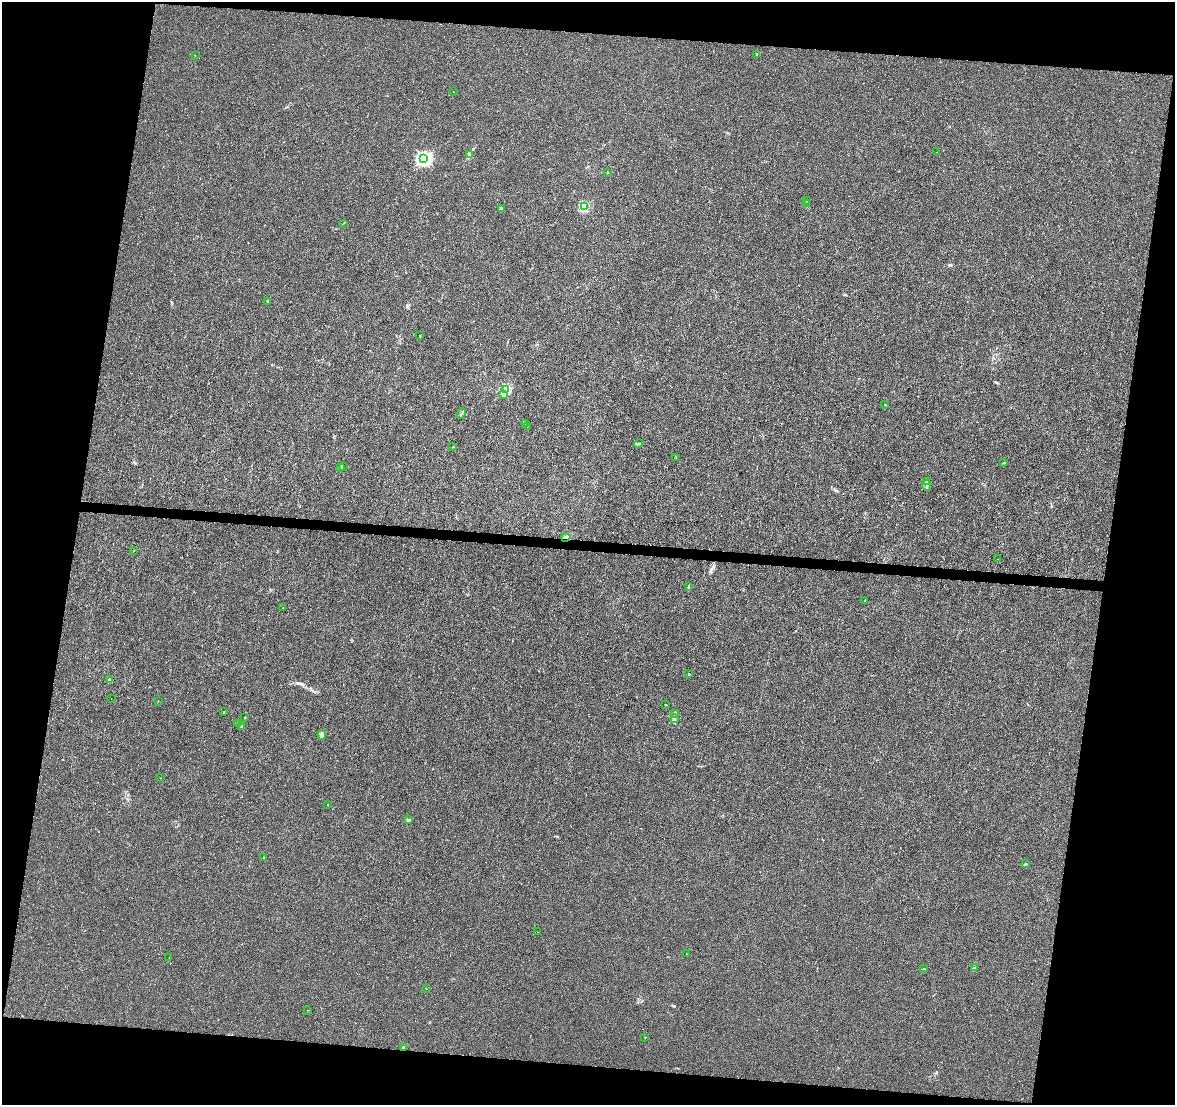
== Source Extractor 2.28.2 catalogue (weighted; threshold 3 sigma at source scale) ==
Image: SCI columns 1-4692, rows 228-4639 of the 4700 x 4923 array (HDU 1 of 3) = the unmasked area's bounding box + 8 px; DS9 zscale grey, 4 x 4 block average (1 PNG px = mean of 4 x 4 image px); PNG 1177 x 1107 px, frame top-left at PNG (2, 2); each listed source drawn as its Kron ellipse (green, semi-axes under 4 px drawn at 4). Shown black and unused: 19% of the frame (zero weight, under 3 of 4 exposures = <1% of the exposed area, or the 3 px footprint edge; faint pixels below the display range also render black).
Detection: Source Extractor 2.28.2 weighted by HDU 2 'WHT'. Background 0.00168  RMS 0.0028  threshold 0.0124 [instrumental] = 3 sigma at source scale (4.5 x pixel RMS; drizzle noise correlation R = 1.50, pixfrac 1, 0.0396/0.0396 arcsec/px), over >= 5 px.
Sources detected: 65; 2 coinciding with a brighter row at this scale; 3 inside a brighter listed object's ellipse — not listed separately; the other 60 listed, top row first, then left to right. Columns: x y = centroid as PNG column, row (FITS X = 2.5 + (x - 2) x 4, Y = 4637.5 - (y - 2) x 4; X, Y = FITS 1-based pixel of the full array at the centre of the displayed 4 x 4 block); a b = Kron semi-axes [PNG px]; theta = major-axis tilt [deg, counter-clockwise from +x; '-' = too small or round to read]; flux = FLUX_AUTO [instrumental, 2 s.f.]
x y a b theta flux
757 54 4 2 - 1.7
195 55 2 2 - 1
453 92 2 2 - 0.45
936 152 2 2 - 0.27
469 155 3 3 - 4.2
423 159 2 2 - 310
607 172 2 2 - 0.49
807 201 2 2 - 0.52
806 203 2 2 - 0.5
584 206 2 2 - 81
501 209 3 2 - 2.4
343 223 2 2 - 0.42
268 301 2 2 - 1.6
420 336 2 2 - 2.5
505 389 2 2 - 15
504 395 4 2 - 2.8
885 405 2 2 - 2.1
461 414 5 2 - 1.9
525 424 2 2 - 0.42
527 426 2 2 - 0.42
639 443 4 2 - 1.8
453 447 2 2 - 0.6
676 457 2 2 - 0.41
1004 463 3 2 - 1.1
343 466 2 2 - 0.52
340 468 3 2 - 1.9
926 482 3 2 - 1.5
927 486 5 2 - 1.3
566 537 4 2 - 3.8
134 550 2 2 - 0.3
998 559 2 2 - 1
688 586 2 2 - 1.1
865 600 3 2 - 0.71
283 608 2 2 - 0.53
689 674 2 2 - 4.4
109 679 2 2 - 1.1
111 699 2 2 - 4.7
158 701 2 2 - 0.48
666 704 2 2 - 0.51
224 712 2 2 - 0.94
675 713 4 2 - 2.4
245 717 2 2 - 1.1
675 719 4 3 - 3.5
237 723 2 2 - 0.69
242 727 4 2 - 1.6
322 735 5 3 - 3.8
160 778 2 2 - 0.3
327 805 2 2 - 0.4
408 820 2 2 - 11
264 858 2 2 - 5.3
1025 864 2 2 - 0.76
537 932 2 2 - 0.35
687 954 2 2 - 0.5
169 958 2 2 - 0.47
974 967 2 2 - 0.72
923 969 2 2 - 0.43
426 989 2 2 - 0.43
307 1010 2 2 - 0.41
645 1037 2 2 - 1.5
403 1048 2 2 - 10
Overlapping masked pixels (flux is a lower limit): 1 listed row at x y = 566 537
Diffuse or blended objects may show on this block-average render without a row.